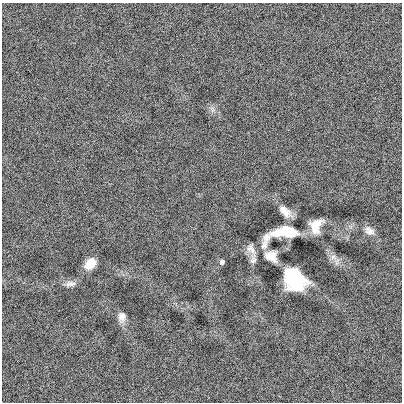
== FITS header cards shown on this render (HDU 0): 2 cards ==
NAXIS1  =                  400
NAXIS2  =                  400

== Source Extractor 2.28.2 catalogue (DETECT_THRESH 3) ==
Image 400 x 400 px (HDU 0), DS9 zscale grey, 1 PNG px = 1 image px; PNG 404 x 404 px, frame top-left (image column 1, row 400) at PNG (2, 3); no overlay
Background -8.55e-04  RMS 0.11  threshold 0.327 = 3 sigma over >= 5 px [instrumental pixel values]
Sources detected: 13; all 13 listed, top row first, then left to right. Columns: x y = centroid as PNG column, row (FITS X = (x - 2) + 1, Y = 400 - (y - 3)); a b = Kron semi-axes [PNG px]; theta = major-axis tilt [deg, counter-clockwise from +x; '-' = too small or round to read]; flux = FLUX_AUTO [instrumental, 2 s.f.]
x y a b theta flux
285 212 17 8 -42 68
316 226 14 10 69 120
369 231 14 10 -33 48
284 233 40 13 16 350
251 249 16 8 -63 43
271 256 15 11 -39 77
333 257 9 7 -27 35
253 260 10 8 55 29
222 262 6 5 - 16
90 263 12 8 46 110
294 279 19 15 -45 540
70 284 15 7 1 38
122 317 13 9 -86 47